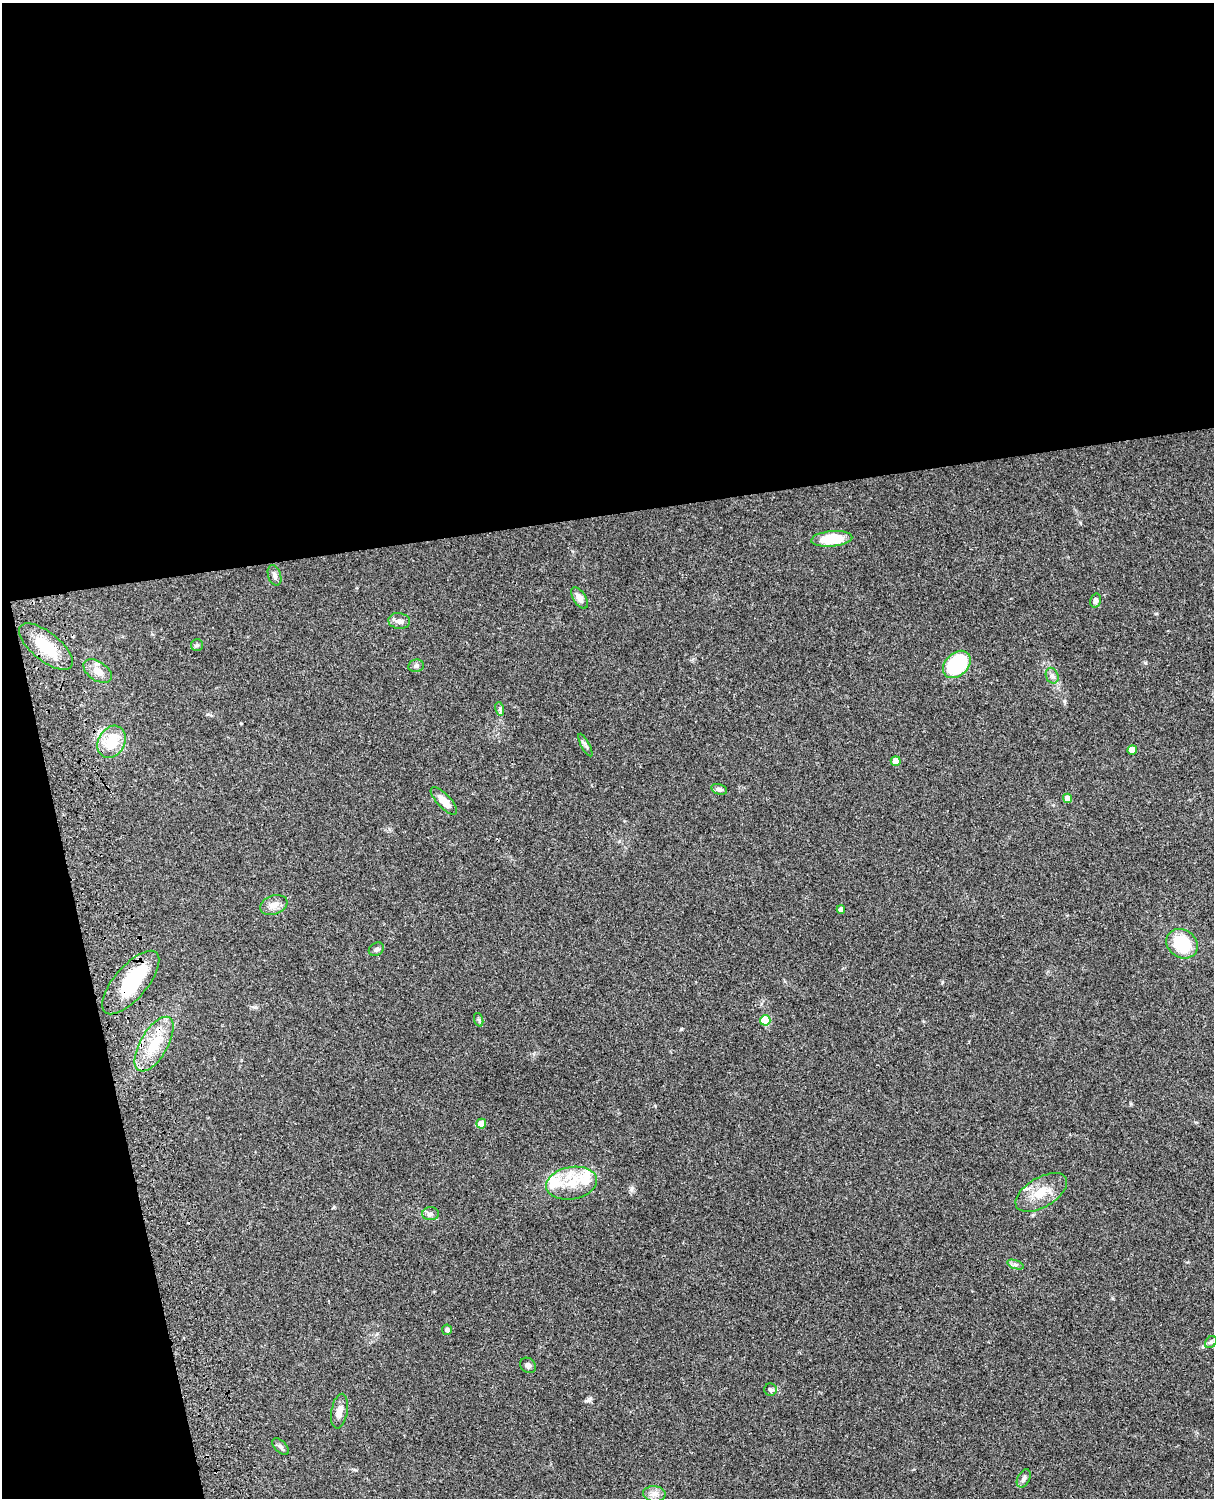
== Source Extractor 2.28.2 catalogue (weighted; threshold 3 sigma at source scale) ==
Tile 1 of 4 x 3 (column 1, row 1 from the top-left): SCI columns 121-1332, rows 3268-4763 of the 5087 x 4926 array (HDU 1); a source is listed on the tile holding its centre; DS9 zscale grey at full resolution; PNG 1216 x 1500 px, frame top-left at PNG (2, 3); each listed source drawn as its Kron ellipse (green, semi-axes under 4 px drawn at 4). Shown black and unused: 39% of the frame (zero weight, under 3 of 4 exposures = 6% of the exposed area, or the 3 px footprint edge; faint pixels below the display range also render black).
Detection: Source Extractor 2.28.2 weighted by HDU 2 'WHT'; one run over the whole footprint, this tile lists its part. Background 0.0873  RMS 0.0061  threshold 0.0274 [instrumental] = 3 sigma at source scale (4.5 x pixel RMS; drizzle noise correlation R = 1.50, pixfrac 1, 0.05/0.05 arcsec/px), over >= 5 px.
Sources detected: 43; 1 inside a brighter object's white glare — neither listed nor drawn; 2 inside a brighter listed object's ellipse — not listed separately; the other 40 listed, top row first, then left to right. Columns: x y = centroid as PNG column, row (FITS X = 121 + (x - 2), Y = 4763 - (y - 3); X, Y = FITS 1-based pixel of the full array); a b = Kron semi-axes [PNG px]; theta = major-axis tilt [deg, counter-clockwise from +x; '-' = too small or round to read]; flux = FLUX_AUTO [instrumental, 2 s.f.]
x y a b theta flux
832 539 20 7 5 22
275 575 10 6 -73 2.2
580 598 12 6 -57 3.1
1095 600 7 5 75 1.9
399 621 11 8 -9 2.7
197 645 6 6 - 1.1
46 647 32 14 -39 18
957 664 16 11 44 46
416 666 8 6 11 1.6
98 671 16 9 -34 5.8
1052 676 8 6 -68 1.9
500 709 7 4 -73 1.2
111 742 17 13 61 19
585 745 12 3 -62 1.4
1132 750 5 5 - 6.5
896 761 5 5 - 5.6
719 789 8 5 -15 1.4
1067 798 4 4 - 4.7
444 801 18 6 -47 8
274 905 14 9 20 4.6
841 910 4 4 - 2.3
1182 944 16 14 -35 25
376 949 8 6 32 1.6
131 983 39 16 49 36
479 1020 7 4 -71 1
765 1020 5 5 - 22
154 1044 30 14 60 19
481 1124 5 5 - 6.6
572 1183 25 16 10 16
1041 1192 29 15 31 13
431 1214 8 6 0 1.8
1015 1265 8 4 -19 1.3
447 1330 5 5 - 0.97
1211 1342 7 5 44 1.2
528 1365 8 7 - 2
770 1390 6 6 - 1.3
339 1411 17 8 80 4.5
281 1447 10 5 -45 1.6
1024 1478 10 6 63 1.9
654 1494 11 7 -3 3.5
Overlapping masked pixels (flux is a lower limit): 3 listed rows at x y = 46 647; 131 983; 154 1044
Unlisted compact peaks at least as high as the median listed source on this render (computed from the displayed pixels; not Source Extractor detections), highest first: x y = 681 1029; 1064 701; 942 982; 589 1400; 632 1188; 255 1007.